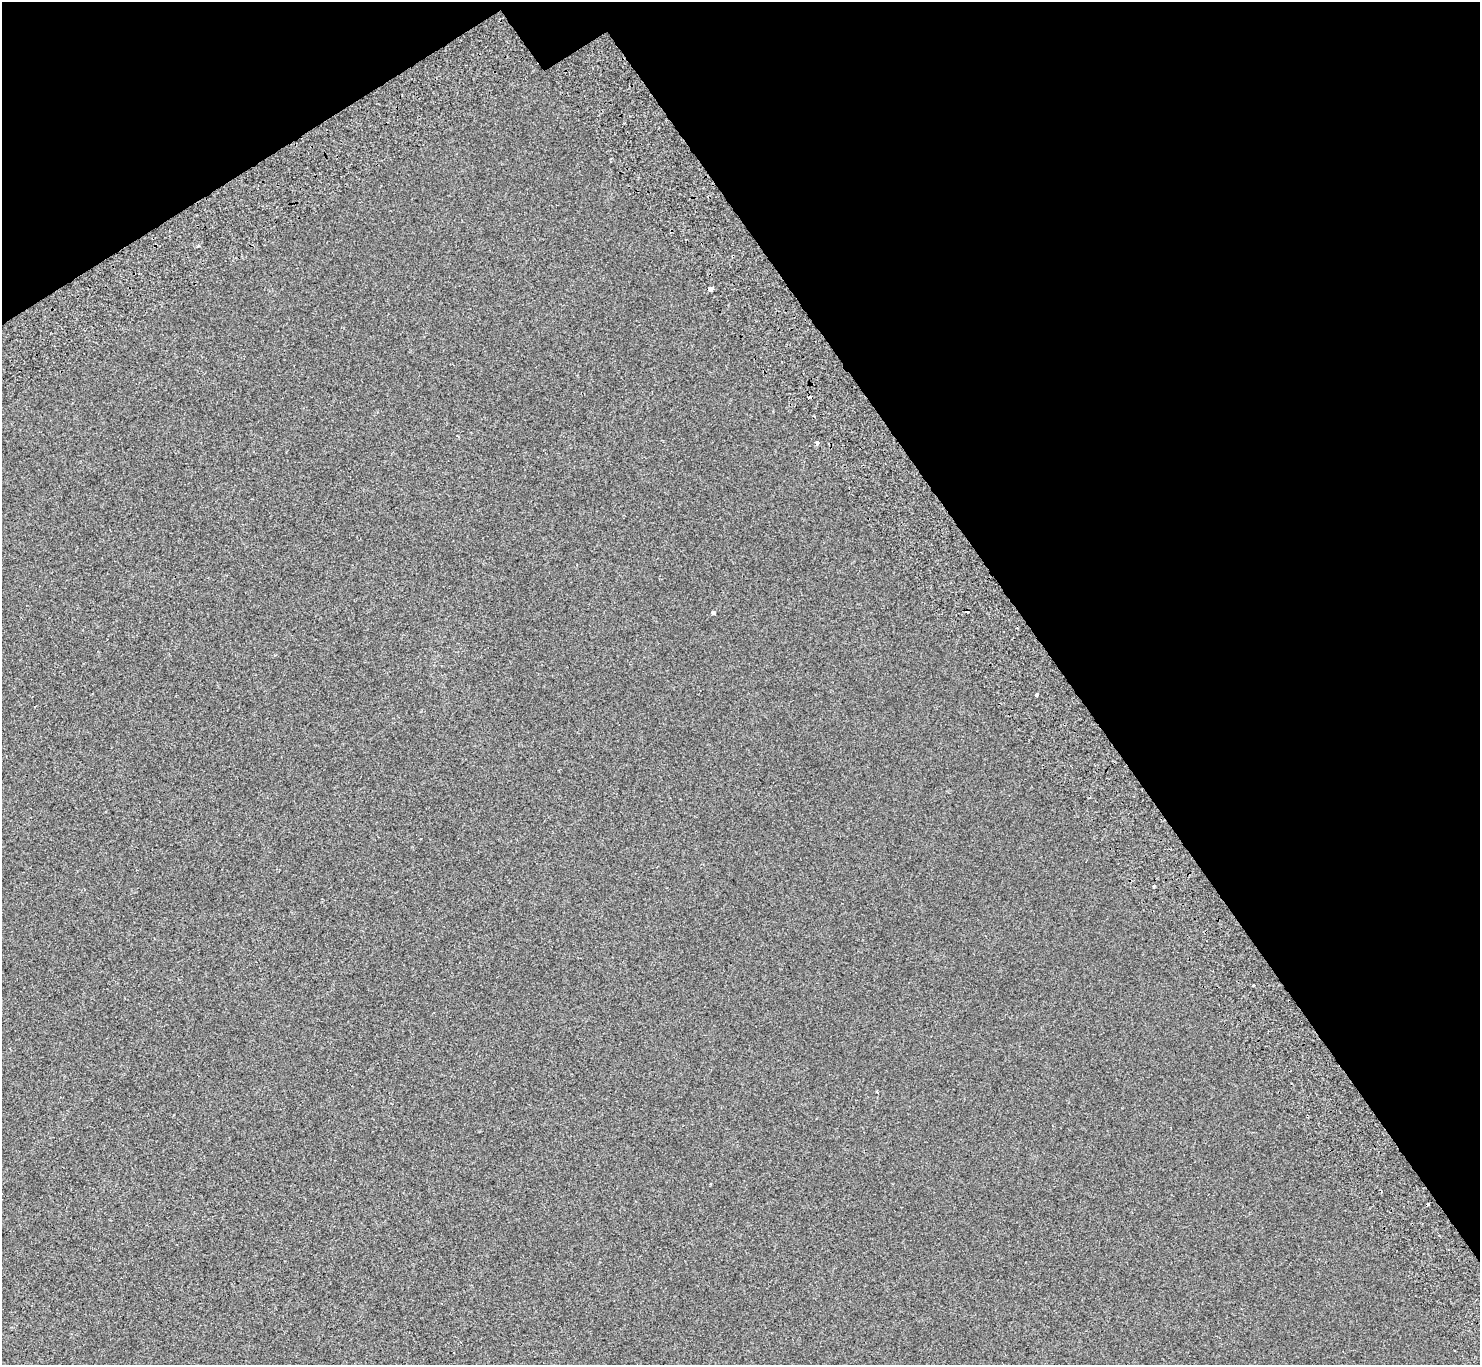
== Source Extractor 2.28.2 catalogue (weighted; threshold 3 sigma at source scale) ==
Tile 3 of 4 x 4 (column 3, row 1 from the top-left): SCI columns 3063-4540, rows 4412-5774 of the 6121 x 6036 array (HDU 1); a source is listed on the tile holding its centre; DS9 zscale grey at full resolution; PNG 1482 x 1367 px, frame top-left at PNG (2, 2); no overlay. Shown black and unused: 32% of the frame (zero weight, under 2 of 3 exposures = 7% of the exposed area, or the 3 px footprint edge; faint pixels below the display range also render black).
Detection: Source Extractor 2.28.2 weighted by HDU 2 'WHT'; one run over the whole footprint, this tile lists its part. Background -7.26e-04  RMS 0.0046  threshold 0.0205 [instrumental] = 3 sigma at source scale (4.5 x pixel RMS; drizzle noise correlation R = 1.50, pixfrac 1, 0.0396/0.0396 arcsec/px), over >= 5 px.
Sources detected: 12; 4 cosmic-ray / hot-pixel residue — not listed; the other 8 listed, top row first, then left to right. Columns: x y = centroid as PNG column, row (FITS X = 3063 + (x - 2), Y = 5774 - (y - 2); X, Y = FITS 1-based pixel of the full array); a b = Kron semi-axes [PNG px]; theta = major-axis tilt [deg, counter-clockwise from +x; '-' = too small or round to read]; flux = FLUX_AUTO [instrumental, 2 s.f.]
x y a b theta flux
198 246 3 3 - 1.2
710 289 4 4 - 8.5
817 443 4 3 - 2.5
713 613 3 3 - 3
1037 695 3 3 - 0.7
1154 886 3 3 - 2.8
1253 985 3 3 - 1.4
877 1092 3 2 - 0.41